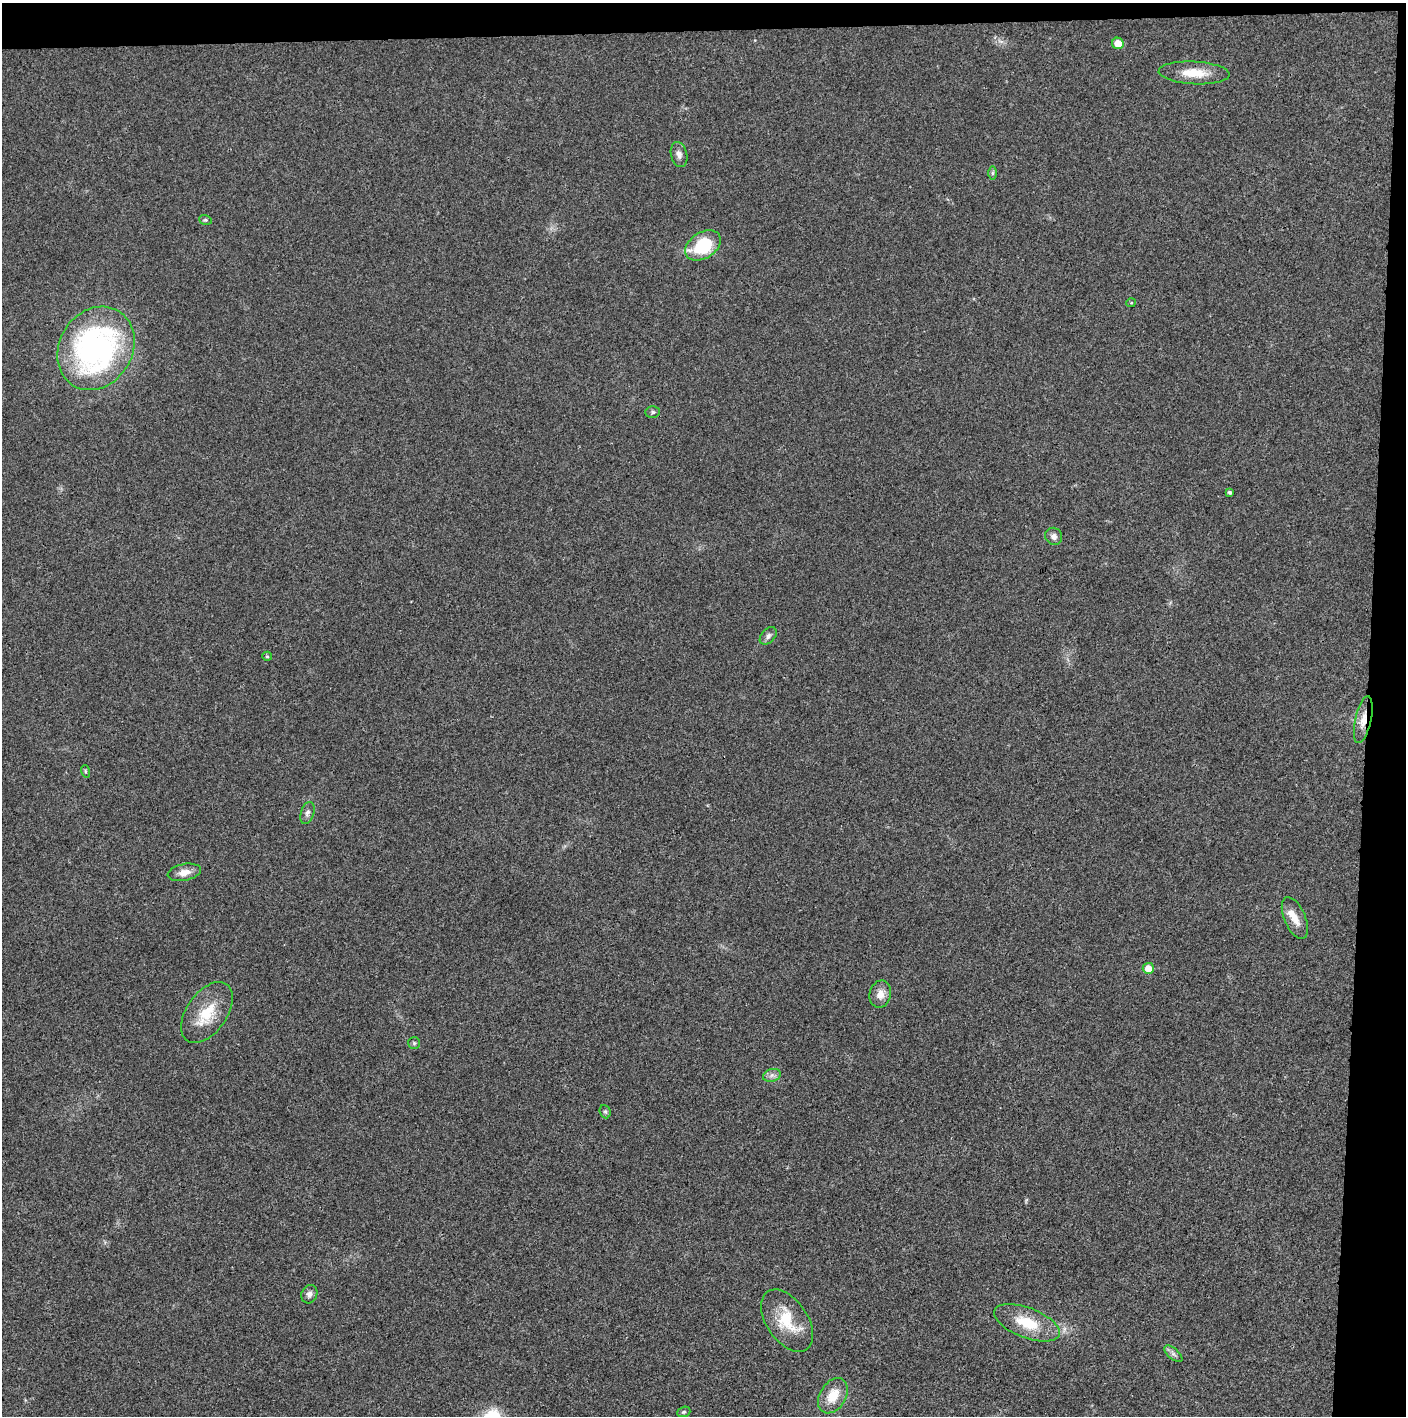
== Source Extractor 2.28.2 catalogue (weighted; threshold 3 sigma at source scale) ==
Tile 3 of 3 x 3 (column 3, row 1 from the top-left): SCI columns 2813-4216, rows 2831-4244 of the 4218 x 4244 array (HDU 1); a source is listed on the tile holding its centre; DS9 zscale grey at full resolution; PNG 1408 x 1418 px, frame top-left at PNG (2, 3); each listed source drawn as its Kron ellipse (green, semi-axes under 4 px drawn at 4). Shown black and unused: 5% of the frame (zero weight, under 3 of 4 exposures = <1% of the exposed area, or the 3 px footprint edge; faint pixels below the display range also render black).
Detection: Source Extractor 2.28.2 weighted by HDU 2 'WHT'; one run over the whole footprint, this tile lists its part. Background 0.0196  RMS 0.0051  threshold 0.0229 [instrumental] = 3 sigma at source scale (4.5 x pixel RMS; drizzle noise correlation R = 1.50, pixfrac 1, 0.05/0.05 arcsec/px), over >= 5 px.
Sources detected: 31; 1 inside a brighter listed object's ellipse — not listed separately; the other 30 listed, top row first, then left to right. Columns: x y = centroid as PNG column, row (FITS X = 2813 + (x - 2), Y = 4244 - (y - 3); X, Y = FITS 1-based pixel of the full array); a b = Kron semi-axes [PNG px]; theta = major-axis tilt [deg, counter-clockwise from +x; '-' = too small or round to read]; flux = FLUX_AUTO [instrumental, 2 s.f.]
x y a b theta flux
1118 43 6 5 - 6.7
1194 73 35 11 -3 12
679 154 12 8 -76 2.6
992 173 7 4 89 0.92
205 220 6 5 - 0.8
703 245 19 13 33 26
1131 303 5 4 - 0.56
96 348 44 36 58 140
653 412 7 5 2 1.1
1230 492 4 3 - 0.97
1054 536 9 8 - 2.3
768 636 10 6 47 1.8
267 656 5 4 - 0.57
1363 720 24 8 77 6.4
85 771 6 4 -72 0.63
307 813 11 6 72 2
184 872 17 8 11 4.6
1295 918 22 10 -66 6.3
1148 968 5 5 - 5.7
880 994 14 10 77 4.9
207 1012 34 20 55 18
414 1043 6 6 - 0.99
772 1075 9 6 18 2
605 1112 7 5 -67 0.93
309 1294 9 7 66 2.1
787 1321 35 20 -56 18
1027 1323 35 15 -21 18
1173 1354 11 5 -41 1.8
833 1396 19 13 59 10
684 1412 7 5 20 0.88
Overlapping masked pixels (flux is a lower limit): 1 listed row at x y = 1363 720